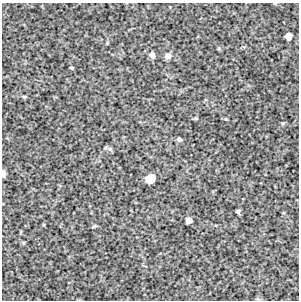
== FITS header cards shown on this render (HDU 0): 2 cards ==
NAXIS1  =                  297 /Length X axis
NAXIS2  =                  298 /Length Y axis

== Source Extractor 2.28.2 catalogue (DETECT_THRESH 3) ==
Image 297 x 298 px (HDU 0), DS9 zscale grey, 1 PNG px = 1 image px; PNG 301 x 302 px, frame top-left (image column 1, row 298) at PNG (2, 3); no overlay
Background 4400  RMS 290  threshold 862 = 3 sigma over >= 5 px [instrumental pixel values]
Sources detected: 13; all 13 listed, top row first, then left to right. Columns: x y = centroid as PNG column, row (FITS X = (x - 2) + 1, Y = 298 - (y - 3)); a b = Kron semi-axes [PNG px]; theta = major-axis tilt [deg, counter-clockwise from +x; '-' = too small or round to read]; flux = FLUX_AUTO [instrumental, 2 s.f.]
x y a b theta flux
288 36 6 5 - 140000
152 55 7 5 -64 71000
168 56 7 7 - 74000
71 68 4 3 - 18000
24 96 6 4 -1 20000
226 119 5 4 - 16000
179 139 5 4 - 48000
110 149 7 4 -71 33000
3 174 7 4 -88 56000
150 178 7 6 - 350000
238 211 4 4 - 40000
189 220 5 5 - 110000
94 226 7 3 19 21000
At the frame edge (FLAGS 8, measured only in part): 1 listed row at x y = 3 174